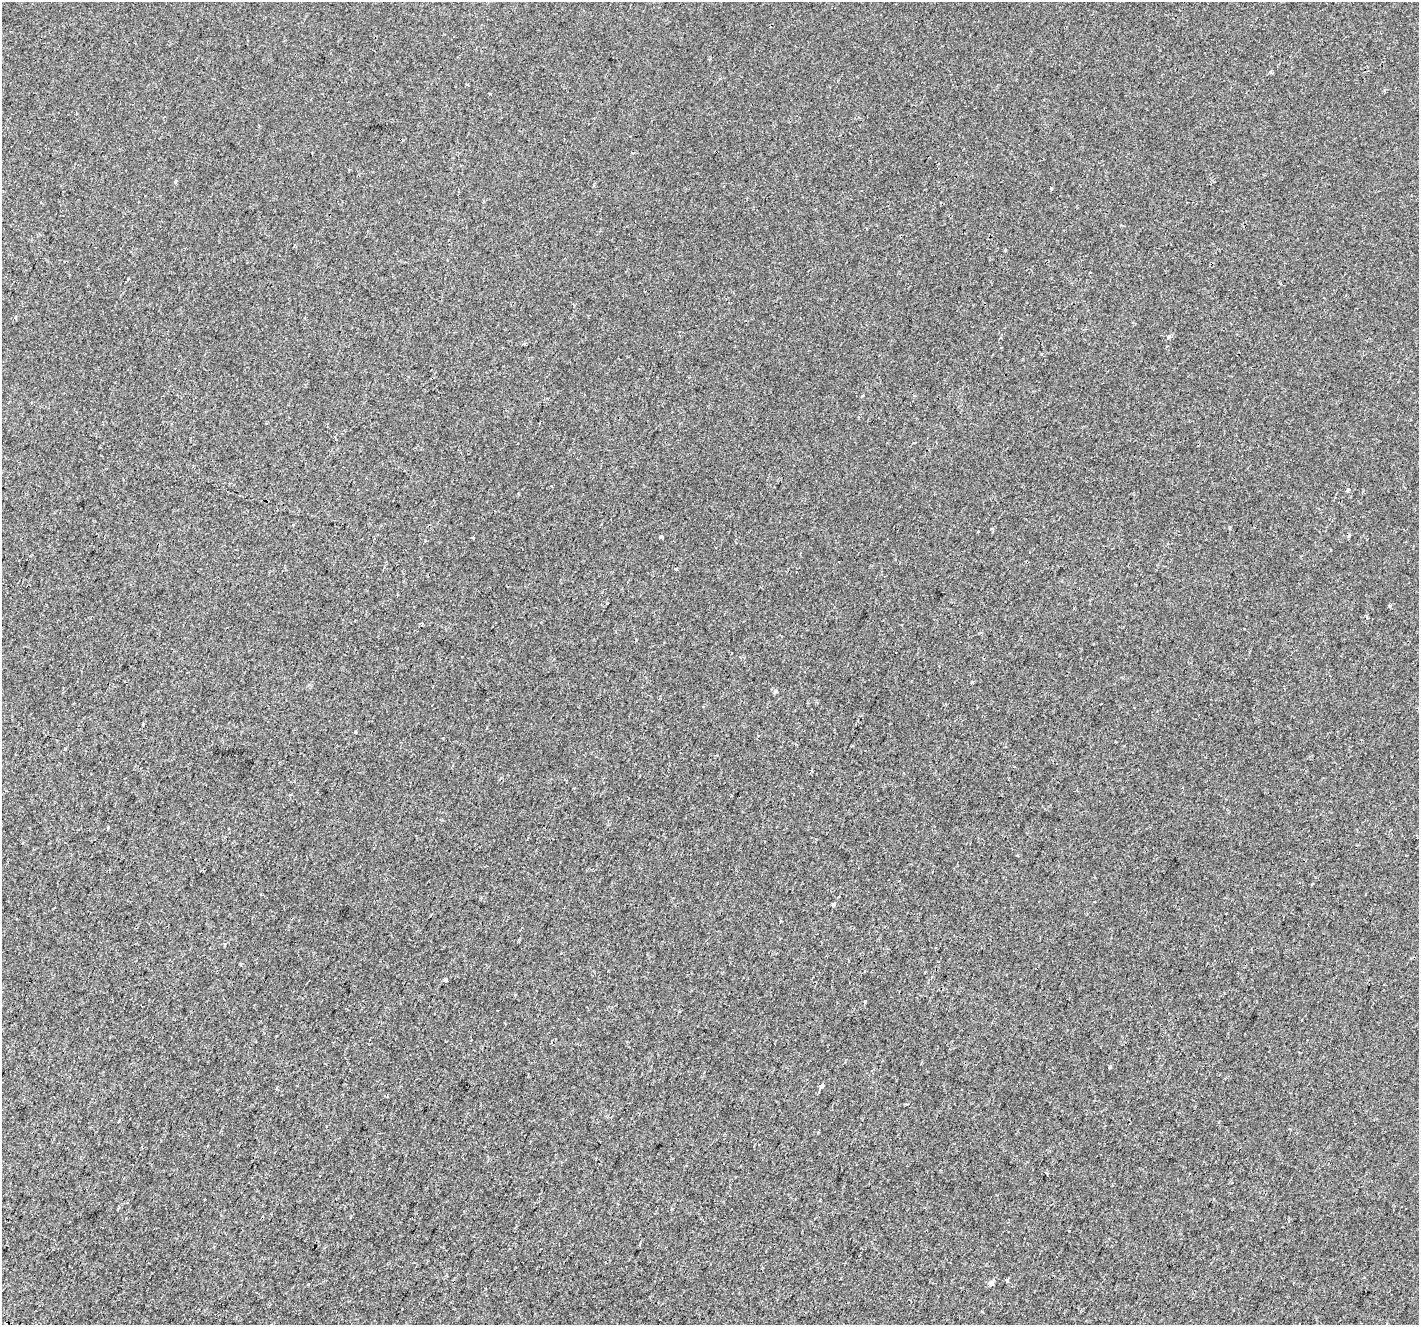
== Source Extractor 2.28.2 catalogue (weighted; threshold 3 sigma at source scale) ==
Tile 7 of 4 x 4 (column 3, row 2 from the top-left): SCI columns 2874-4290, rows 2961-4283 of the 5740 x 5855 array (HDU 1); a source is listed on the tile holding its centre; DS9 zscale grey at full resolution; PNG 1421 x 1327 px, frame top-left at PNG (2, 2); no overlay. Shown black and unused: <1% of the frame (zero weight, under 2 of 3 exposures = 3% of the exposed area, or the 3 px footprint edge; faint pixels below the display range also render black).
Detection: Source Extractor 2.28.2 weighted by HDU 2 'WHT'; one run over the whole footprint, this tile lists its part. Background 1.18e-04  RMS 0.002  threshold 0.0091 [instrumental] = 3 sigma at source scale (4.5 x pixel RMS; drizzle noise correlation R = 1.50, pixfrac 1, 0.0396/0.0396 arcsec/px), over >= 5 px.
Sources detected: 24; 6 cosmic-ray / hot-pixel residue — not listed; the other 18 listed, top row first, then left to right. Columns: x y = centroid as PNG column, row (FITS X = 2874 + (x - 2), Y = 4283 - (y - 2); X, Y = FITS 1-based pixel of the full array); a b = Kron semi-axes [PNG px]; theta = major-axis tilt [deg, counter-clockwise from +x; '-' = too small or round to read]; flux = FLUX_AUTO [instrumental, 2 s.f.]
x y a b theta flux
467 85 3 2 - 0.26
1348 490 4 3 - 0.84
661 536 4 3 - 0.63
676 569 3 3 - 0.32
1390 606 4 4 - 0.31
1367 617 5 3 - 0.19
972 681 3 3 - 1.1
776 691 5 5 - 0.58
356 732 3 3 - 0.4
108 828 3 3 - 0.46
833 904 4 3 - 0.39
445 980 3 3 - 7.7
865 1001 3 3 - 0.41
1109 1067 3 3 - 0.29
821 1086 6 3 59 2.1
1007 1281 4 3 - 1.6
991 1283 6 5 - 0.64
309 1284 3 3 - 0.66
Unlisted compact peaks at least as high as the median listed source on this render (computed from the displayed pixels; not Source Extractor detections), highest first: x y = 1169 336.